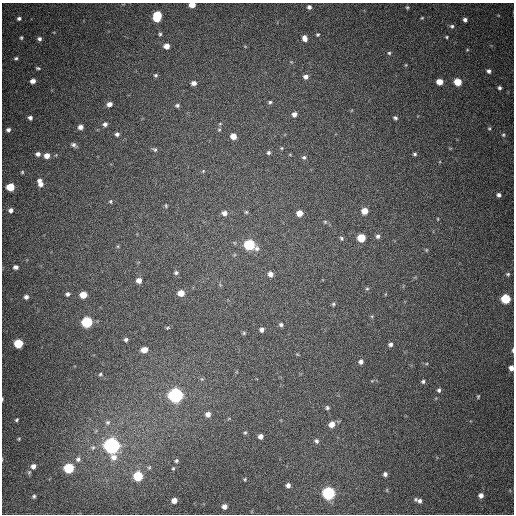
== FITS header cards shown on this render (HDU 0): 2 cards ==
NAXIS1  =                  512
NAXIS2  =                  512

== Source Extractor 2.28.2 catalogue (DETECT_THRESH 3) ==
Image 512 x 512 px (HDU 0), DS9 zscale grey, 1 PNG px = 1 image px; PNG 516 x 516 px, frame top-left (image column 1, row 512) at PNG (2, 3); no overlay
Background 465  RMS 13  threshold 38.7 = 3 sigma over >= 5 px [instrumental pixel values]
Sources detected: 133; all 133 listed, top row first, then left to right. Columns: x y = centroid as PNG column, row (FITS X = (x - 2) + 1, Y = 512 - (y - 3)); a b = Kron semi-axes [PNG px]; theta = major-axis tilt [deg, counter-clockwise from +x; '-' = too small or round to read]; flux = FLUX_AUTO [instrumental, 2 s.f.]
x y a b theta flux
192 5 5 4 - 8900
309 7 4 4 - 2600
407 7 4 3 - 980
157 16 8 6 79 43000
19 18 5 4 - 2100
422 18 3 3 - 760
465 20 4 4 - 2500
452 26 6 5 - 1800
160 34 4 4 - 1300
318 35 4 4 - 1200
447 37 4 3 - 850
21 38 5 3 - 1200
305 38 6 5 - 4900
39 39 5 5 - 2300
167 46 5 5 - 7000
467 50 5 3 - 800
389 53 5 5 - 1300
16 58 5 4 - 1400
406 65 5 3 - 760
38 68 4 3 - 1200
489 71 5 5 - 2500
156 75 5 5 - 1500
306 77 5 5 - 3900
33 81 5 4 - 4600
439 82 5 5 - 12000
458 82 5 5 - 20000
194 83 5 4 - 4200
499 88 4 4 - 1900
270 102 5 3 - 1400
109 104 6 5 - 4300
177 105 6 5 - 1800
294 114 5 5 - 3700
30 118 4 4 - 2500
395 118 5 4 - 1900
105 124 6 5 - 3000
220 124 4 4 - 910
80 127 5 5 - 4100
489 128 5 4 - 1000
8 130 4 4 - 2200
219 130 5 5 - 1200
117 134 5 5 - 2400
503 135 5 4 - 1300
233 136 6 5 - 7300
74 145 7 4 -29 2300
281 148 5 4 - 950
154 149 8 6 -29 1900
269 153 5 4 - 1700
38 154 5 5 - 3000
415 154 5 4 - 1600
290 155 5 3 - 750
47 156 5 5 - 6100
304 157 6 5 - 1900
203 171 6 4 45 1000
22 172 4 4 - 1000
39 180 6 4 19 2700
41 184 6 5 - 3700
10 187 6 5 - 23000
499 195 5 4 - 2600
110 201 5 4 - 1200
166 206 6 4 -89 1100
11 210 5 5 - 3000
364 211 5 5 - 10000
246 212 5 5 - 1200
224 213 6 6 - 4500
299 213 5 5 - 9300
438 219 4 3 - 680
325 222 5 5 - 1200
378 236 6 5 - 2300
341 238 6 5 - 1600
361 238 5 5 - 28000
249 245 7 6 - 78000
426 250 4 4 - 860
16 267 5 5 - 3100
176 273 5 5 - 1600
270 274 5 5 - 4200
508 274 6 5 - 1500
139 280 5 5 - 5200
367 289 6 5 - 1300
181 293 5 5 - 11000
68 294 5 5 - 2200
83 295 5 5 - 14000
26 297 5 5 - 3000
506 299 6 5 - 49000
333 304 5 4 - 1400
372 316 5 3 - 940
87 322 6 6 - 87000
281 325 5 4 - 1800
168 328 6 4 20 1000
262 330 5 4 - 2800
244 333 5 4 - 1100
126 340 4 4 - 1800
18 343 6 5 - 36000
390 344 5 5 - 2500
144 350 6 5 - 8000
513 350 6 3 86 1400
297 354 5 3 - 700
361 362 5 5 - 2700
511 368 5 4 - 4300
100 374 5 4 - 1200
202 379 6 5 - 1300
372 381 6 3 19 960
423 381 5 4 - 1700
439 390 6 5 - 1800
175 395 6 6 - 350000
478 396 4 3 - 920
2 399 4 2 - 990
327 408 5 5 - 1600
208 414 6 6 - 4500
16 420 5 4 - 1300
108 422 7 6 - 2300
332 424 7 6 - 6600
245 433 5 4 - 1100
260 436 5 4 - 4100
19 439 5 4 - 940
316 441 6 5 - 2300
112 445 7 6 - 500000
93 447 7 6 - 2200
78 459 6 6 - 2600
176 461 5 4 - 1400
33 466 7 6 - 4200
149 467 6 5 - 1300
69 468 6 5 - 67000
173 468 5 4 - 990
385 474 4 4 - 2400
138 476 6 6 - 50000
245 479 4 3 - 900
288 485 4 4 - 3200
328 493 6 6 - 190000
481 495 5 4 - 4100
34 496 5 4 - 1600
174 500 5 5 - 7000
420 501 7 6 - 3200
224 506 5 4 - 4700
At the frame edge (FLAGS 8, measured only in part): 4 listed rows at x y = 192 5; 513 350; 511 368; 2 399